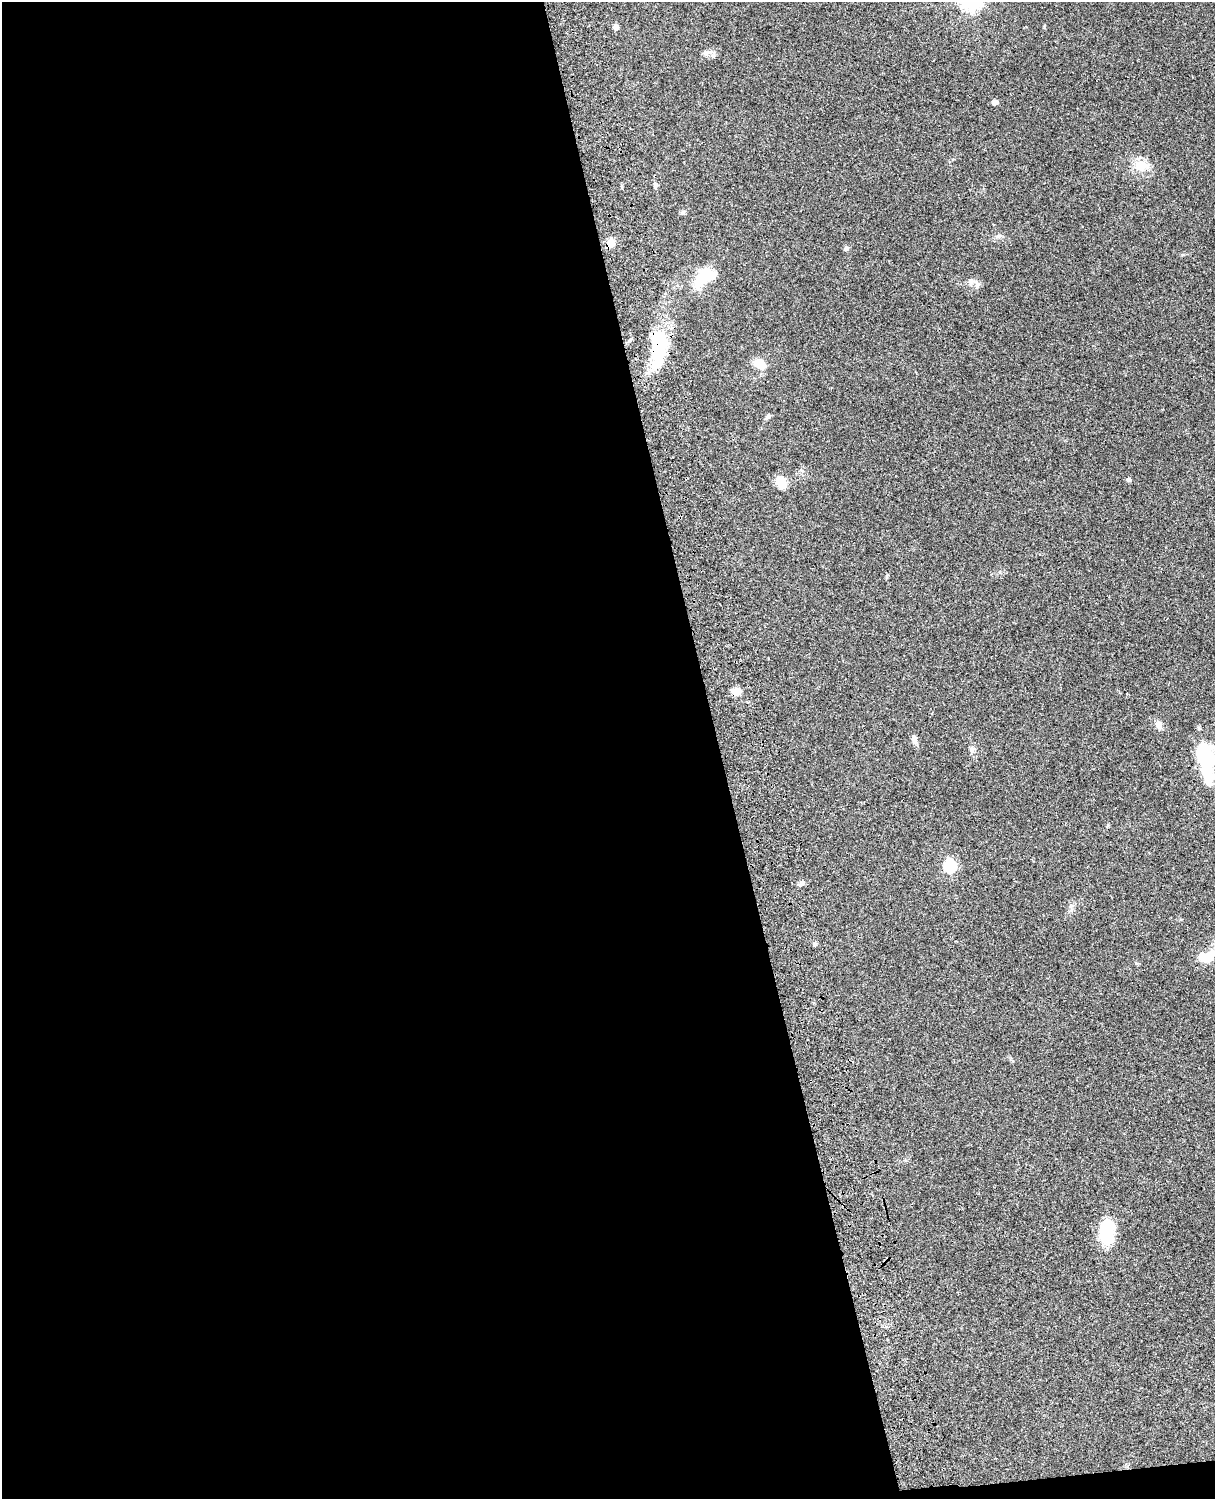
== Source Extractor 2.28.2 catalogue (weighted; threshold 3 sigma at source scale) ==
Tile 9 of 4 x 3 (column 1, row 3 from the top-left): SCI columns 120-1332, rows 274-1770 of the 5089 x 4925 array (HDU 1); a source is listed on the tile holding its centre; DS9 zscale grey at full resolution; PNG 1217 x 1501 px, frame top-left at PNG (2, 2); no overlay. Shown black and unused: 60% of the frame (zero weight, under 3 of 4 exposures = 6% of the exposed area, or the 3 px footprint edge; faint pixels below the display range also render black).
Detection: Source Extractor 2.28.2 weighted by HDU 2 'WHT'; one run over the whole footprint, this tile lists its part. Background 0.0807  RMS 0.0059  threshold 0.0267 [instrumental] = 3 sigma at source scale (4.5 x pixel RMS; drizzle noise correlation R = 1.50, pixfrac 1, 0.05/0.05 arcsec/px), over >= 5 px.
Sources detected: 29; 4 inside a brighter object's white glare — not listed; the other 25 listed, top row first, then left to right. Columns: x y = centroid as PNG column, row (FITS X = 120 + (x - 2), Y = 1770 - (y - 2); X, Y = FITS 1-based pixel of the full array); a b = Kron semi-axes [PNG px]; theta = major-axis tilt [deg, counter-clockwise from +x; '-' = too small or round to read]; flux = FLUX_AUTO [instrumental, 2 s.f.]
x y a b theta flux
616 27 6 6 - 2.4
706 52 14 4 4 2.1
995 102 7 5 18 1.9
1140 166 17 15 2 8.8
655 185 8 5 -90 1.5
999 236 5 5 - 1.2
611 243 9 9 - 4.8
846 248 7 5 18 1.4
703 277 26 13 54 19
971 281 9 7 45 2.2
659 344 36 18 -85 34
760 364 13 9 -40 9
768 417 8 5 29 1.3
1129 480 6 6 - 1.2
781 482 14 9 -63 7.7
736 692 10 7 -13 7.4
1159 725 9 8 - 3.3
914 739 12 6 -78 2.8
972 749 9 7 -72 2.1
1206 764 54 17 -81 33
949 866 7 6 - 54
802 883 8 6 32 2.1
815 944 6 4 -70 0.98
1210 955 16 9 61 8.6
1107 1232 27 14 86 27
Overlapping masked pixels (flux is a lower limit): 3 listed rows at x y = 611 243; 659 344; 736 692
Isophote crosses this tile's border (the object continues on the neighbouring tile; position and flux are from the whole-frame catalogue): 1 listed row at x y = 1206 764
Unlisted compact peaks at least as high as the median listed source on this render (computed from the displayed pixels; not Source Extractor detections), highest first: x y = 1044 27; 1108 825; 1000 572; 1182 255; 682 213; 887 576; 801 470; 1136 963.